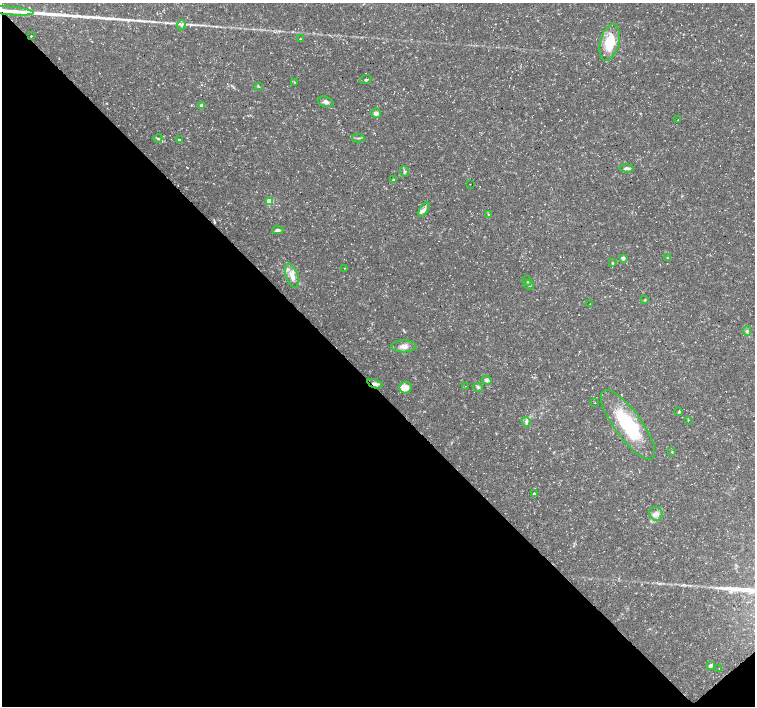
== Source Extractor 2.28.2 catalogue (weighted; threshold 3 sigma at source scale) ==
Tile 14 of 4 x 4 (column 2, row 4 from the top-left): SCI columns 1511-3015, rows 216-1623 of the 6024 x 5998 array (HDU 1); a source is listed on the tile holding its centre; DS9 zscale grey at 2 x 2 block average (1 PNG px = mean of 2 x 2 image px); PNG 757 x 708 px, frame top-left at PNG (2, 3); each listed source drawn as its Kron ellipse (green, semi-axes under 4 px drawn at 4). Shown black and unused: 46% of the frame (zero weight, under 3 of 5 exposures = <1% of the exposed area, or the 3 px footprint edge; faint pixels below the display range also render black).
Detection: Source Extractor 2.28.2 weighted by HDU 2 'WHT'; one run over the whole footprint, this tile lists its part. Background 0.0257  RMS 0.0026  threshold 0.0116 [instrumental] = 3 sigma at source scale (4.5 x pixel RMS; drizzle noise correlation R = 1.50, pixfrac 1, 0.0396/0.0396 arcsec/px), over >= 5 px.
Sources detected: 58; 1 cosmic-ray / hot-pixel residue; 2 long thin detections or spike segments (spike, bleed or trail) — neither listed nor drawn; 6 inside a brighter listed object's ellipse — not listed separately; the other 49 listed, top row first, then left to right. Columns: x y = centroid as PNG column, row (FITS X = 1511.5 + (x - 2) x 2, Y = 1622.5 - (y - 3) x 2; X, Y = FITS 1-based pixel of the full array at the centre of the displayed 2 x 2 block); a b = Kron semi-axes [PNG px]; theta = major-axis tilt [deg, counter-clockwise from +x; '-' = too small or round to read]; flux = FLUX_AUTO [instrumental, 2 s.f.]
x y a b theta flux
10 11 24 3 -5 5.8
181 25 5 4 - 1.2
31 36 2 2 - 0.21
300 39 2 2 - 0.46
610 42 19 9 76 19
366 80 6 3 24 0.95
294 82 3 3 - 0.55
258 86 3 3 - 0.52
326 102 8 5 -18 2.2
202 105 2 2 - 5.2
376 113 5 4 - 2
677 120 2 2 - 0.19
158 138 4 3 - 0.78
358 138 6 2 0 0.79
179 140 3 3 - 0.84
626 168 7 4 -4 1.5
404 171 5 4 - 1.1
393 180 4 3 - 0.76
470 184 2 2 - 0.17
270 201 3 3 - 18
424 210 8 4 58 1.8
488 214 2 2 - 0.45
278 230 6 4 0 1.6
623 258 3 3 - 4.3
667 258 3 2 - 0.39
612 263 2 2 - 0.66
344 268 3 2 - 0.26
292 276 13 6 -69 4.6
527 281 5 3 - 0.79
529 285 5 3 - 0.87
645 300 3 2 - 0.43
590 304 2 2 - 0.23
747 331 4 4 - 1.1
404 346 12 6 0 4.2
487 380 5 4 - 2.2
375 384 8 4 -22 2.1
465 386 2 2 - 0.17
406 387 6 6 - 4.8
478 387 5 4 - 1.2
595 403 2 2 - 0.23
679 412 3 3 - 0.82
688 420 3 2 - 0.28
526 422 5 4 - 1.3
628 425 42 13 -54 42
672 452 3 2 - 0.41
534 494 3 2 - 1.4
656 514 7 6 - 2.8
710 666 3 2 - 5.2
719 668 2 2 - 0.25
Overlapping masked pixels (flux is a lower limit): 2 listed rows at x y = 10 11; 375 384
Isophote crosses this tile's border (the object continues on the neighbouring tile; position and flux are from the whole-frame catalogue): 1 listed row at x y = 10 11
Diffuse or blended objects may show on this block-average render without a row.